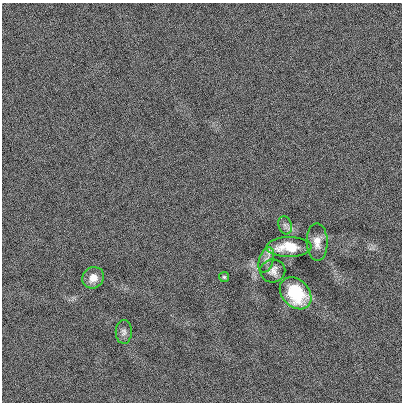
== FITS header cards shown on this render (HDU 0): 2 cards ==
NAXIS1  =                  400
NAXIS2  =                  400

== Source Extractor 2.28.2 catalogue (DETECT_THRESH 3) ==
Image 400 x 400 px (HDU 0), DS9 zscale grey, 1 PNG px = 1 image px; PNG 404 x 404 px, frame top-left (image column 1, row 400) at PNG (2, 3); each listed source drawn as its Kron ellipse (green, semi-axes under 4 px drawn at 4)
Background 0.00108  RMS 0.17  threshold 0.502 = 3 sigma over >= 5 px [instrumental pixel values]
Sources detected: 9; all 9 listed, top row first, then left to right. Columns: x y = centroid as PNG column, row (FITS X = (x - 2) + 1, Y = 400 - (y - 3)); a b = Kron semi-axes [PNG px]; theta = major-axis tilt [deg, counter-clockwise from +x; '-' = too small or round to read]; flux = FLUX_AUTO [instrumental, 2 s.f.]
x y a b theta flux
285 225 9 6 -73 40
317 242 19 10 -89 110
289 247 22 10 1 290
266 260 13 7 73 64
273 271 12 11 - 79
224 277 5 5 - 16
93 278 11 10 - 110
296 293 18 13 -46 510
124 332 12 8 88 48